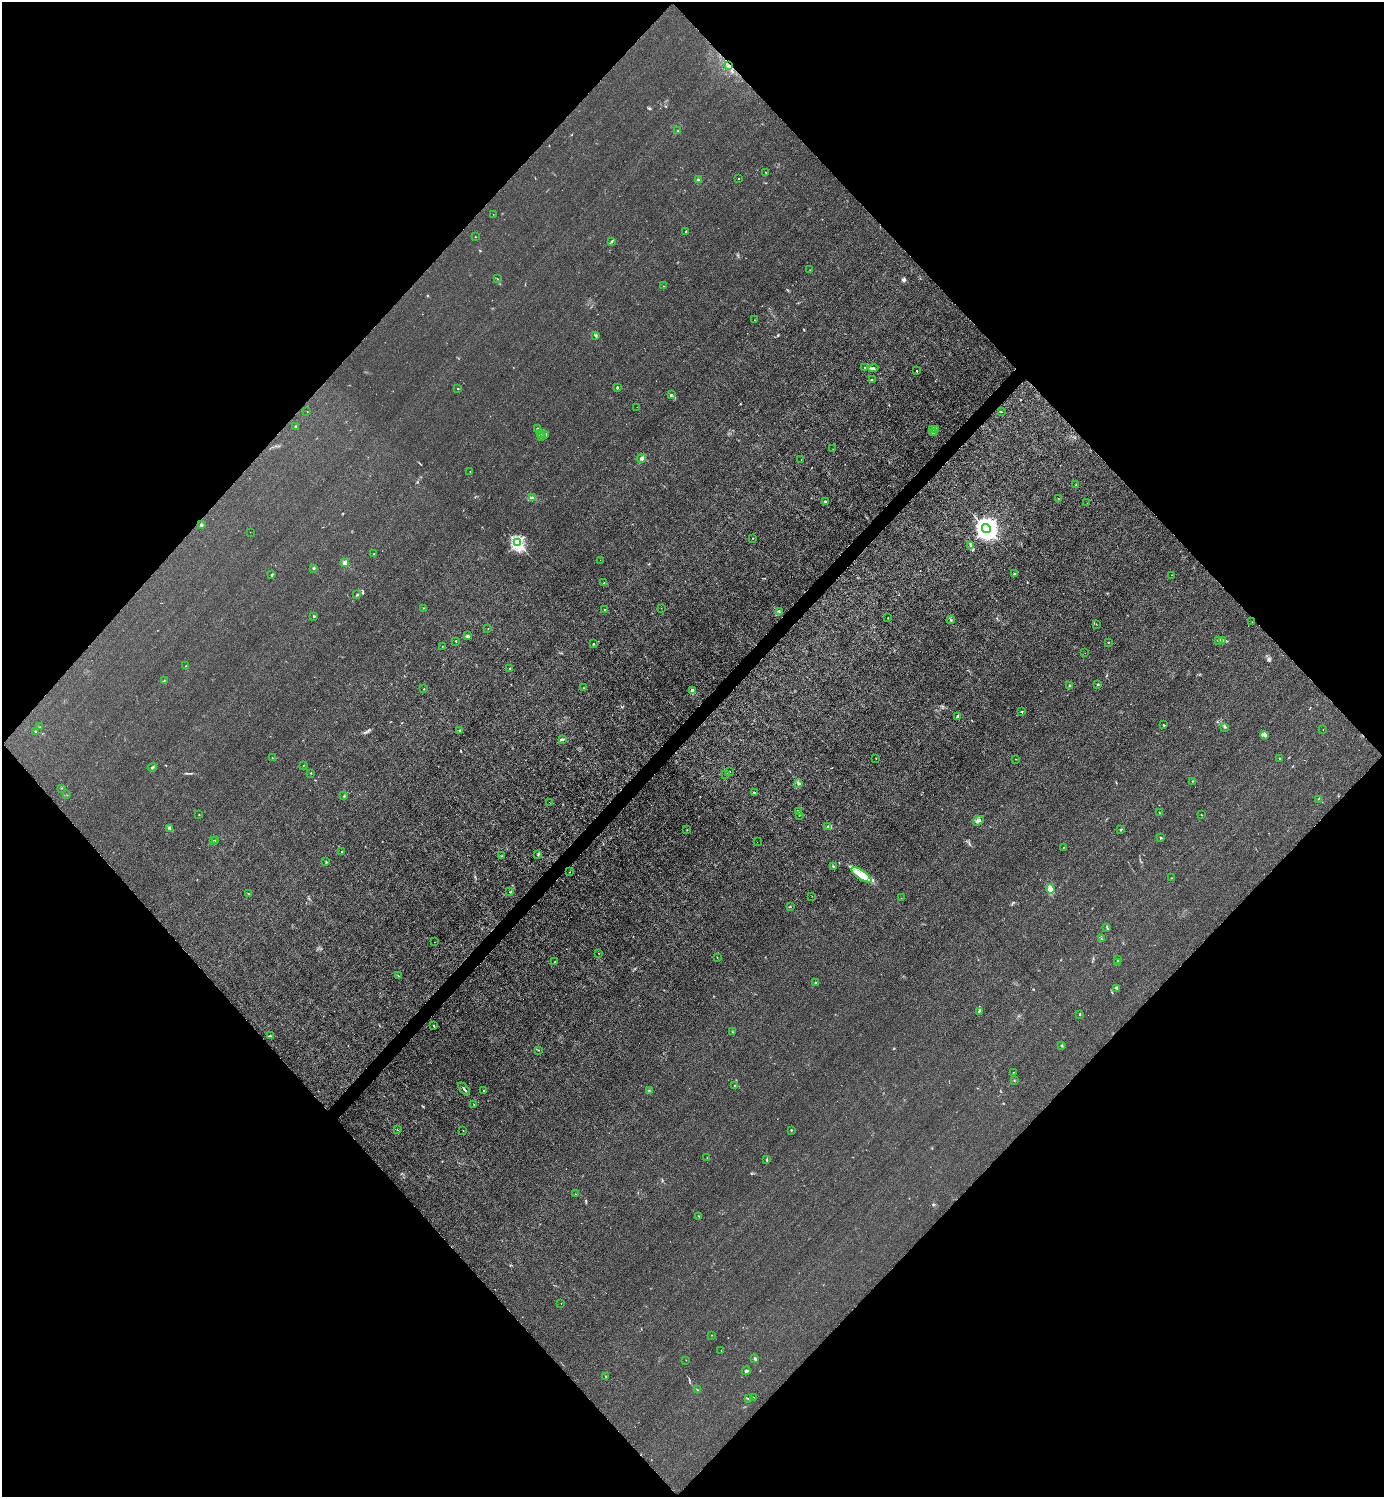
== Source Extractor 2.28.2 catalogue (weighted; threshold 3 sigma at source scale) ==
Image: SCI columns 301-5827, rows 3-5982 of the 5985 x 5985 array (HDU 1 of 3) = the unmasked area's bounding box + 8 px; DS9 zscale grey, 4 x 4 block average (1 PNG px = mean of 4 x 4 image px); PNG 1386 x 1499 px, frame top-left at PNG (2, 2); each listed source drawn as its Kron ellipse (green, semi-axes under 4 px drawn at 4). Shown black and unused: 51% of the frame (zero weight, under 3 of 4 exposures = <1% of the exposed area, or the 3 px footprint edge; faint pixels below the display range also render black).
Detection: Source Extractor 2.28.2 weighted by HDU 2 'WHT'. Background 0.0213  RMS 0.0062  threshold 0.0279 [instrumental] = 3 sigma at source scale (4.5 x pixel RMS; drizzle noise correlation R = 1.50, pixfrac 1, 0.05/0.05 arcsec/px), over >= 5 px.
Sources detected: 193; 1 too faint to see at this stretch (4 x 4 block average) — neither listed nor drawn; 7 coinciding with a brighter row at this scale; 5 inside a brighter listed object's ellipse — not listed separately; the other 180 listed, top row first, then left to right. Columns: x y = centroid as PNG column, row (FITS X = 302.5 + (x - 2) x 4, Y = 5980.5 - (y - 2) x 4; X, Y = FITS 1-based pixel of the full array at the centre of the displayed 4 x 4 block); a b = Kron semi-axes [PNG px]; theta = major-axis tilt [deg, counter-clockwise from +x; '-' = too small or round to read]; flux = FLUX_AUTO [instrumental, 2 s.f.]
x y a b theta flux
728 66 3 3 - 7
678 131 2 2 - 1.5
765 172 2 2 - 1.3
738 178 2 2 - 3.5
698 180 2 2 - 3.4
493 214 2 2 - 0.79
685 232 2 2 - 1.1
475 237 2 2 - 0.95
612 241 3 2 - 3.8
810 270 2 2 - 0.79
497 278 2 2 - 0.76
664 286 2 2 - 1.2
755 320 2 2 - 1.1
596 335 3 2 - 6
865 367 2 2 - 2.9
873 368 5 3 - 7.3
917 371 2 2 - 7.2
872 379 2 2 - 1.7
617 387 3 2 - 4.2
458 389 2 2 - 10
672 394 2 2 - 1.3
637 407 2 2 - 1.1
307 411 2 2 - 0.81
1001 412 2 2 - 1.6
295 427 3 2 - 5.5
538 428 3 2 - 5.4
933 429 3 2 - 2.9
936 430 3 2 - 3.6
933 432 3 2 - 5.2
540 433 3 2 - 6.1
545 435 3 2 - 5.7
541 436 2 2 - 2
833 449 2 2 - 0.84
641 458 5 4 - 9.9
801 459 2 2 - 2.6
470 471 2 2 - 1.8
1076 485 3 2 - 1.5
532 498 3 2 - 5.4
1058 499 2 2 - 1.2
825 502 3 2 - 8.1
1087 503 2 2 - 1.1
201 525 2 2 - 31
986 529 4 4 - 3900
250 532 2 2 - 0.84
752 538 2 2 - 1.9
517 543 2 2 - 910
971 546 2 2 - 2
374 554 2 2 - 2
600 560 2 2 - 0.81
345 563 2 2 - 99
314 568 2 2 - 3.7
1014 574 2 2 - 2.3
272 575 3 2 - 3.8
1172 575 2 2 - 0.77
604 583 2 2 - 0.98
357 594 2 2 - 2.5
424 608 2 2 - 0.9
661 608 2 2 - 0.89
605 610 2 2 - 2.5
779 612 2 2 - 1.7
314 616 3 2 - 3
888 618 2 2 - 1.6
951 620 4 2 - 3.7
1252 622 2 2 - 0.91
1096 624 2 2 - 0.67
488 628 2 2 - 1.7
467 636 3 2 - 4.1
1218 640 2 2 - 2.7
456 641 2 2 - 1.7
1222 641 3 3 - 14
1108 642 2 2 - 1.3
593 644 2 2 - 2.6
442 646 2 2 - 0.82
1085 653 2 2 - 1.2
186 666 2 2 - 1.6
510 669 3 2 - 2.9
164 680 2 2 - 1.2
1098 684 2 2 - 5.5
1069 686 3 2 - 3.7
583 688 2 2 - 1.9
424 689 2 2 - 2.1
692 690 2 2 - 83
1022 712 2 2 - 4.6
957 716 4 2 - 7
1163 725 3 2 - 2.7
40 727 2 2 - 0.95
1225 727 2 2 - 1.5
459 730 2 2 - 7.5
1323 730 2 2 - 0.71
36 731 2 2 - 6
1264 735 4 2 - 6.7
562 739 3 2 - 3.8
272 758 2 2 - 0.92
1279 758 2 2 - 1.9
876 759 2 2 - 1.3
1015 759 2 2 - 1.3
303 766 2 2 - 1.3
152 767 5 2 - 4.6
730 771 2 2 - 0.53
311 773 2 2 - 1.9
726 774 3 2 - 3.2
1193 781 2 2 - 1.4
799 784 2 2 - 5.6
62 788 2 2 - 1.3
754 792 3 2 - 3.1
67 795 2 2 - 0.89
344 796 2 2 - 2.2
1318 799 2 2 - 1.7
549 802 2 2 - 0.91
798 811 2 2 - 1.6
1159 813 2 2 - 1.5
199 815 2 2 - 1.2
799 815 2 2 - 1.4
1201 815 2 2 - 1.1
979 821 6 2 33 5.9
828 827 3 3 - 5.5
169 828 3 2 - 7.1
687 830 2 2 - 1.1
1120 830 2 2 - 5.1
1161 837 3 2 - 2.8
213 840 2 2 - 1.2
215 841 2 2 - 0.66
757 842 2 2 - 0.68
1064 847 2 2 - 1.1
342 852 2 2 - 16
538 855 2 2 - 1.6
502 856 2 2 - 1.4
326 862 2 2 - 1.7
833 866 3 2 - 2.7
569 872 2 2 - 0.99
861 875 12 4 -34 41
1172 878 2 2 - 1
1050 889 5 3 - 24
510 892 2 2 - 1.3
248 893 2 2 - 1.7
812 896 2 2 - 0.91
901 898 2 2 - 0.82
790 907 2 2 - 2.2
1107 927 4 2 - 3.5
1102 939 2 2 - 1.3
434 942 2 2 - 0.54
599 953 2 2 - 0.85
717 958 2 2 - 1.1
1118 960 2 2 - 1.6
554 962 2 2 - 1.1
1117 962 2 2 - 1.7
398 976 2 2 - 1.8
816 983 3 2 - 3.2
1117 989 2 2 - 1.9
979 1012 3 2 - 2.1
1080 1014 2 2 - 2.6
433 1026 2 2 - 2.1
732 1032 2 2 - 0.87
270 1036 3 2 - 4.6
1062 1046 3 2 - 2.8
538 1050 3 2 - 1.8
1013 1072 2 2 - 1.3
1014 1080 2 2 - 1.6
735 1085 2 2 - 1.6
464 1089 7 2 -49 5.6
483 1090 2 2 - 1.3
649 1091 2 2 - 2.8
474 1104 2 2 - 1.4
397 1130 2 2 - 0.95
791 1130 2 2 - 2.3
463 1131 2 2 - 0.97
707 1158 2 2 - 1.2
767 1160 3 2 - 2.6
575 1194 2 2 - 1.2
699 1216 3 2 - 1.9
561 1303 2 2 - 1.1
712 1335 2 2 - 0.79
721 1350 2 2 - 0.53
755 1358 3 2 - 4.4
686 1360 2 2 - 0.75
746 1371 4 3 - 6.5
605 1376 3 2 - 2.6
698 1390 2 2 - 1.4
754 1397 2 2 - 1.1
748 1398 2 2 - 1.9
Diffuse or blended objects may show on this block-average render without a row.